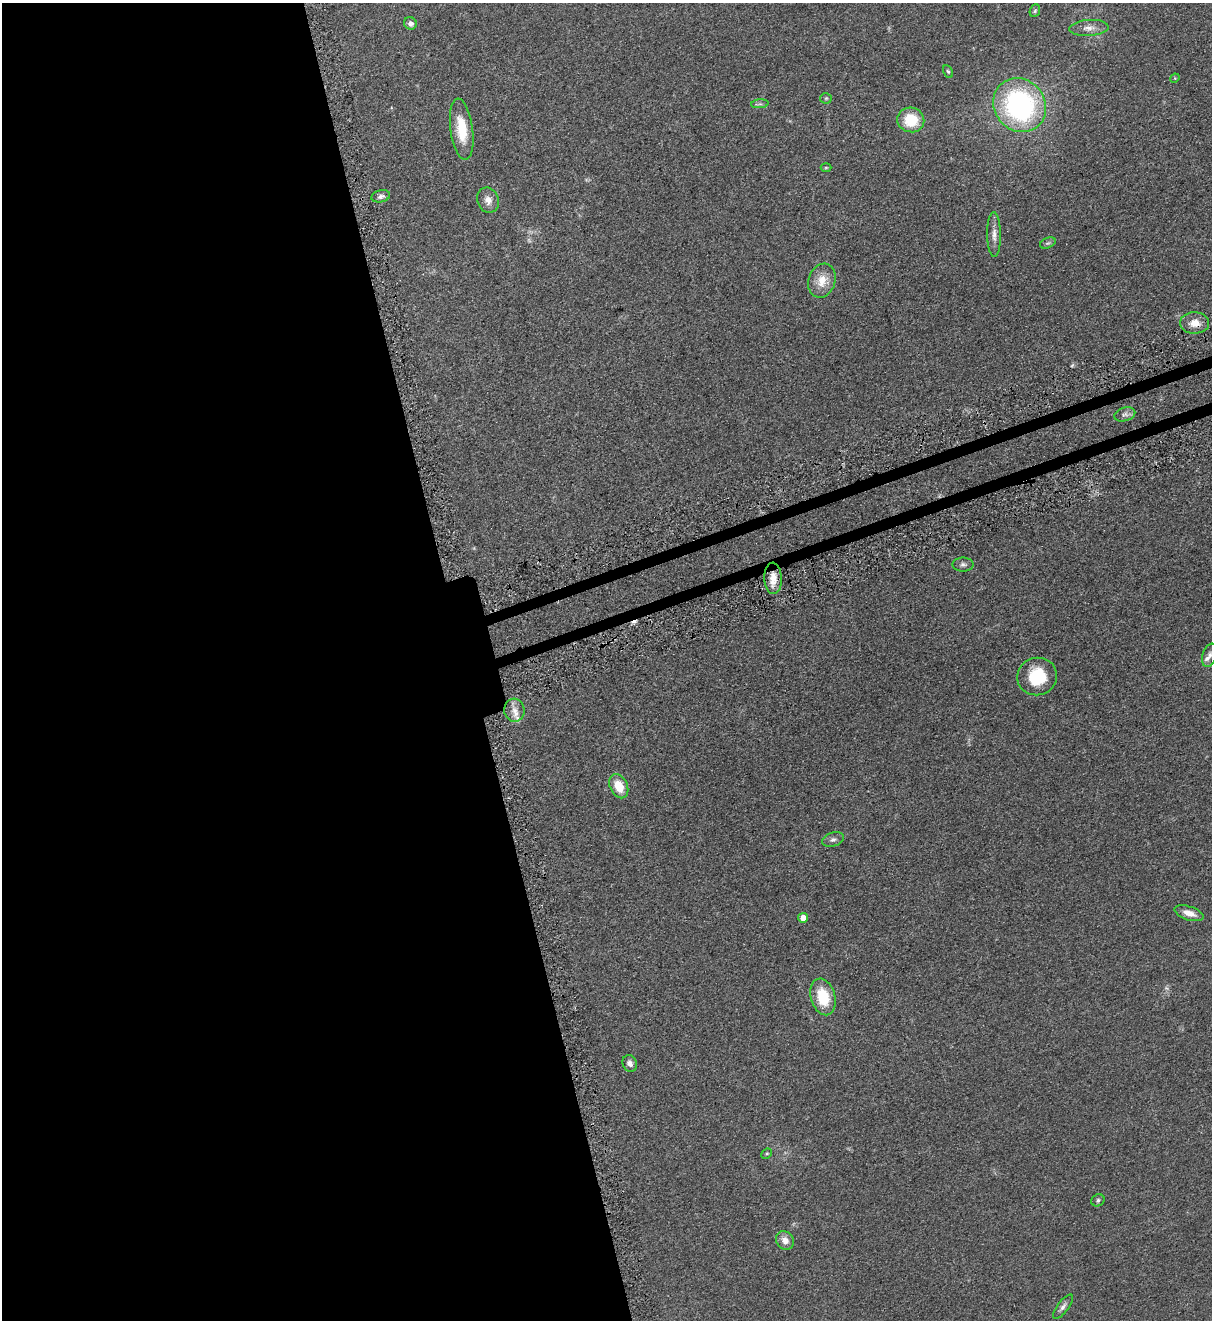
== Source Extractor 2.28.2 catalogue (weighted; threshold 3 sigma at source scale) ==
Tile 9 of 4 x 4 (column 1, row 3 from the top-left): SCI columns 315-1524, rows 1374-2691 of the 5347 x 5383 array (HDU 1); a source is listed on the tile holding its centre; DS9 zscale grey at full resolution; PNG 1214 x 1322 px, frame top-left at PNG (2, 3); each listed source drawn as its Kron ellipse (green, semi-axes under 4 px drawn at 4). Shown black and unused: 40% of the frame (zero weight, under 3 of 5 exposures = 4% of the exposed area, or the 3 px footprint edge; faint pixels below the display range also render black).
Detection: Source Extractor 2.28.2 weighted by HDU 2 'WHT'; one run over the whole footprint, this tile lists its part. Background 0.0758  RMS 0.0069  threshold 0.0309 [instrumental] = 3 sigma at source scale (4.5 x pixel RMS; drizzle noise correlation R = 1.50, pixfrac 1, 0.05/0.05 arcsec/px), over >= 5 px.
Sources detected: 37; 1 too faint to see at this stretch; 1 cosmic-ray / hot-pixel residue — neither listed nor drawn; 2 inside a brighter listed object's ellipse — not listed separately; the other 33 listed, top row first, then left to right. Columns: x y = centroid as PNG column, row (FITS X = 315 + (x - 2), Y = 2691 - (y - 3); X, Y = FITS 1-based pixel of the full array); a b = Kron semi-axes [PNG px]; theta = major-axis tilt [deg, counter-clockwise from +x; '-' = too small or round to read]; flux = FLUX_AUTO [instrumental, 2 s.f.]
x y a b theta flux
1035 11 6 5 - 1
410 23 6 6 - 2.8
1089 28 19 8 3 5.2
948 71 7 4 -62 0.97
1175 78 5 4 - 0.55
826 98 5 5 - 0.84
760 104 9 3 4 1.3
1020 105 28 25 -52 120
911 120 13 12 - 20
462 129 31 11 -82 17
826 167 5 3 - 0.64
381 196 9 6 12 2.2
488 200 13 10 -70 4.5
994 235 22 7 -89 4.8
1048 243 8 5 24 1.3
822 281 17 13 71 10
1195 323 14 10 -1 7.1
1125 414 11 6 17 2.5
963 564 10 7 0 2.1
773 578 16 8 -87 8
1210 655 12 7 70 2.9
1037 677 20 18 17 26
514 710 11 10 - 5
619 786 13 8 -64 12
833 840 11 7 16 2.4
1189 913 15 6 -19 5.5
803 918 5 4 - 6.9
823 997 19 12 -74 21
630 1063 8 7 - 2.8
767 1154 6 4 42 0.93
1098 1200 7 6 - 1.4
785 1240 10 8 -55 4.9
1063 1307 15 5 52 2.5
Overlapping masked pixels (flux is a lower limit): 1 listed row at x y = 1195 323